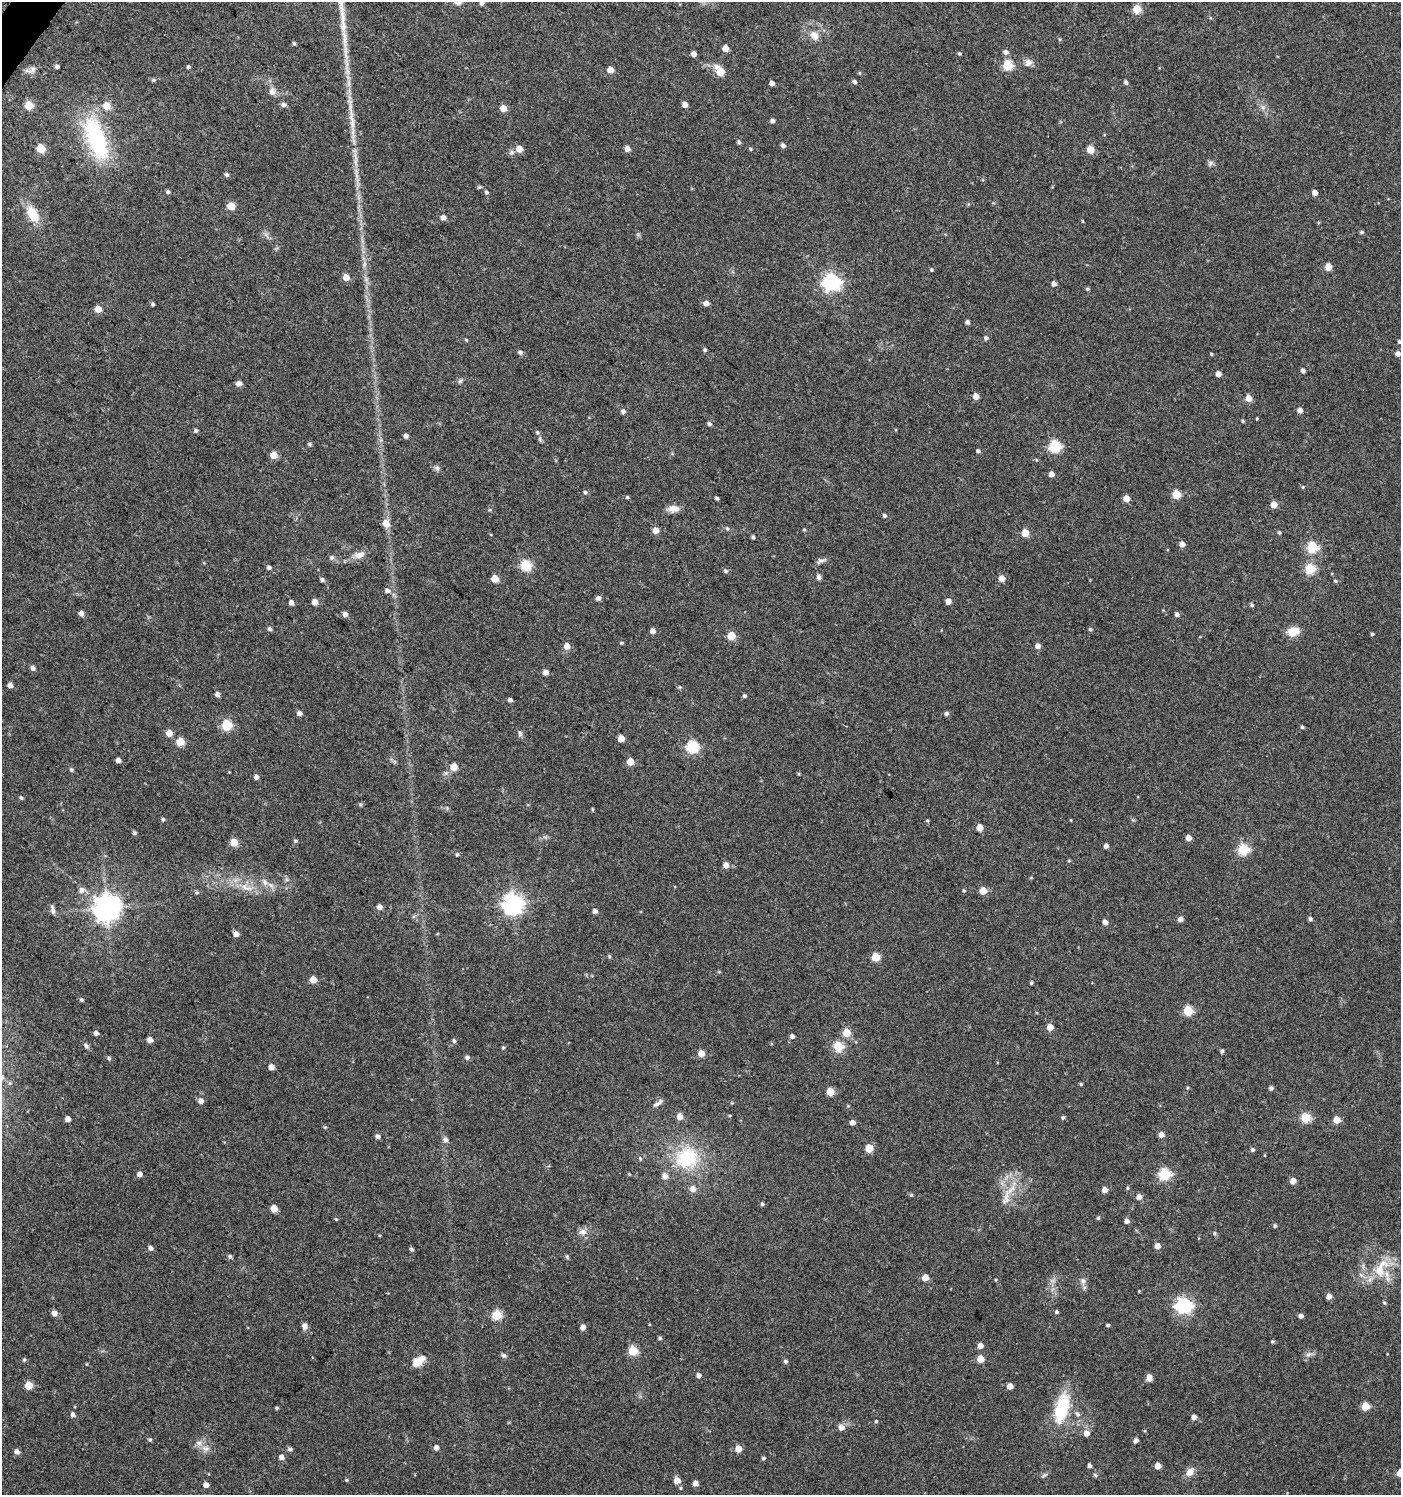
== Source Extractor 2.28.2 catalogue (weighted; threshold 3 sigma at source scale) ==
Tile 11 of 4 x 4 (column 3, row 3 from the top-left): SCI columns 2975-4373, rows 1502-2994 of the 6017 x 5983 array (HDU 1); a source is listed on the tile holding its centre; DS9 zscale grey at full resolution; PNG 1403 x 1497 px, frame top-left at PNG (2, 2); no overlay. Shown black and unused: <1% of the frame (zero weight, under 3 of 4 exposures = <1% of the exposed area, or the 3 px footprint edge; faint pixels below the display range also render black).
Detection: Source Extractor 2.28.2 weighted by HDU 2 'WHT'; one run over the whole footprint, this tile lists its part. Background 0.0237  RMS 0.0039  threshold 0.0177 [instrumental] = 3 sigma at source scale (4.5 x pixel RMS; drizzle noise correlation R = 1.50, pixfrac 1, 0.0396/0.0396 arcsec/px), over >= 5 px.
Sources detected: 305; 2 inside a brighter listed object's ellipse — not listed separately; the other 303 listed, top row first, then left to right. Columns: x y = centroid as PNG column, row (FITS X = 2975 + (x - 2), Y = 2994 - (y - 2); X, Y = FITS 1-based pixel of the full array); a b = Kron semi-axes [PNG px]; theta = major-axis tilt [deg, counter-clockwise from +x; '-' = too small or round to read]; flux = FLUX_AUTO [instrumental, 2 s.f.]
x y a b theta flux
482 3 5 5 - 0.98
1137 9 5 5 - 11
814 36 12 9 -51 3.2
1060 39 5 3 - 0.35
294 43 5 4 - 0.59
726 48 5 5 - 4.9
1005 52 7 6 - 1.4
959 53 5 4 - 0.55
694 54 4 4 - 2
1028 63 10 9 - 2
1008 65 5 5 - 25
57 66 5 4 - 1
188 67 4 3 - 1.6
33 69 10 8 62 1.9
610 70 5 5 - 5
720 71 7 5 -55 9.9
860 73 5 3 - 0.36
153 80 6 4 19 0.57
854 82 5 5 - 1
1126 82 5 4 - 0.97
772 83 4 4 - 1.6
272 91 11 8 87 2.2
685 104 5 4 - 2.6
29 105 5 5 - 12
284 105 7 5 -1 1.3
107 106 5 5 - 7
503 108 5 5 - 4.7
1263 108 7 6 - 1.2
773 121 5 5 - 1.1
96 139 48 19 -71 47
739 142 6 4 -71 0.77
783 145 5 5 - 1.3
41 148 5 5 - 13
519 149 5 5 - 4.6
627 149 5 5 - 2.4
750 149 5 4 - 0.44
1090 150 5 5 - 7.8
511 152 7 7 - 1.1
1210 163 7 7 - 1.1
227 175 6 5 - 0.81
168 192 5 4 - 0.79
486 192 5 4 - 0.68
1315 193 4 4 - 2.7
231 206 5 5 - 10
33 214 20 11 -59 8.7
443 217 5 5 - 2
1082 221 4 3 - 0.31
1362 232 5 4 - 0.65
1328 267 5 5 - 5.7
931 270 5 4 - 0.44
346 277 5 5 - 5
832 282 7 7 - 130
1054 284 5 4 - 1.8
1087 289 5 4 - 0.62
706 303 5 5 - 2.3
153 304 4 4 - 0.62
98 309 5 5 - 4.9
967 322 4 4 - 1.2
986 338 5 5 - 0.94
466 340 5 4 - 0.41
1399 341 4 3 - 0.57
705 350 5 4 - 0.65
520 352 6 5 - 1
1211 354 4 3 - 0.46
1398 354 5 5 - 1.9
1303 370 4 4 - 1.3
1218 374 4 4 - 2.9
460 381 6 6 - 0.82
239 383 6 5 - 2.1
976 396 5 4 - 3.5
1249 398 5 5 - 4.3
1300 410 5 5 - 2
623 411 6 5 - 1.3
1243 421 4 4 - 0.49
709 424 5 4 - 0.94
196 430 5 5 - 0.78
537 432 6 5 - 0.68
406 436 4 4 - 1.7
540 439 8 4 -64 0.66
310 444 5 5 - 0.66
1055 446 6 6 - 41
978 451 4 4 - 0.79
274 455 5 5 - 6.4
437 468 7 6 - 1.2
1052 474 5 4 - 2.3
1303 487 5 4 - 0.43
585 492 5 5 - 0.7
1177 494 5 5 - 13
627 497 5 4 - 0.53
717 498 4 3 - 0.7
1126 498 5 5 - 5.1
1274 505 5 5 - 5.2
673 509 14 9 1 2.9
885 515 5 5 - 0.79
386 523 8 6 -51 4.1
727 528 6 5 - 0.59
656 530 5 5 - 4.3
804 530 5 3 - 0.41
1279 532 5 4 - 0.65
1025 533 5 5 - 9
753 537 4 4 - 0.67
1182 544 5 4 - 2.6
1312 547 5 5 - 32
359 555 14 8 19 3.2
332 558 6 6 - 0.9
821 561 12 6 13 1.3
526 565 5 5 - 29
269 567 6 5 - 0.98
1310 569 5 5 - 24
725 571 6 5 - 0.77
819 577 7 5 -64 1.1
1002 578 5 5 - 3.4
495 579 5 5 - 7.5
322 580 5 4 - 0.91
1336 581 5 4 - 0.49
388 591 8 6 -11 1.6
598 598 5 4 - 1.4
948 601 4 4 - 3
315 602 5 4 - 3.5
291 603 4 4 - 2.1
1252 605 5 4 - 0.63
81 613 5 5 - 1.9
345 614 6 5 - 1.5
1177 614 5 5 - 1.2
269 629 5 5 - 0.92
1090 629 5 5 - 0.59
653 631 5 5 - 2
1293 631 11 8 17 6.8
1372 634 4 4 - 0.5
731 636 5 5 - 11
622 643 4 4 - 0.43
567 646 5 5 - 3.8
1038 646 5 5 - 2.1
33 668 5 5 - 1.4
545 672 4 4 - 2.7
10 685 5 4 - 2.1
680 687 5 5 - 0.46
217 694 5 4 - 1.5
744 696 5 4 - 0.71
510 700 4 4 - 1
299 713 5 4 - 1.9
946 713 5 5 - 1
227 725 5 5 - 26
1302 727 4 4 - 0.69
169 733 5 5 - 4.5
520 733 8 5 -80 0.96
621 738 5 5 - 5.2
180 742 5 5 - 12
692 747 6 6 - 43
118 760 4 4 - 1.6
394 761 7 4 -19 0.71
630 762 5 5 - 6.2
454 767 5 5 - 6.3
71 770 5 5 - 0.69
256 777 4 4 - 1.7
21 798 5 4 - 0.62
360 804 6 5 - 0.63
593 809 5 3 - 0.41
163 819 5 4 - 0.64
927 820 5 3 - 0.39
980 828 5 5 - 5.4
134 833 4 4 - 0.76
1188 838 5 4 - 3.3
296 841 5 4 - 0.6
234 842 5 5 - 8.7
1106 846 4 4 - 1.5
1243 849 6 5 - 34
457 854 5 4 - 0.66
1069 861 5 3 - 0.36
726 865 5 5 - 2.8
265 882 11 6 -76 1.6
247 888 22 6 -13 4.3
81 890 9 8 - 1.8
964 891 5 3 - 0.38
983 891 5 5 - 7.5
197 892 5 4 - 0.57
513 904 7 7 - 230
380 907 5 5 - 2.5
107 908 8 8 - 470
53 909 12 5 -78 1.4
595 911 5 4 - 1.5
1180 919 5 4 - 2.1
1310 919 5 5 - 0.91
1105 922 5 4 - 1.9
236 934 5 5 - 2.3
609 956 5 4 - 0.54
875 957 5 5 - 13
313 980 5 5 - 6.2
1031 983 4 3 - 0.54
82 1000 5 4 - 0.65
1188 1010 5 5 - 22
1050 1027 5 5 - 5.3
96 1033 5 5 - 1.5
846 1033 5 5 - 9.2
792 1036 5 5 - 1.2
150 1040 4 4 - 2.6
454 1041 6 4 -44 0.76
86 1046 9 5 -50 1.2
838 1046 5 5 - 21
503 1048 4 4 - 0.43
1222 1051 4 4 - 0.85
701 1053 5 5 - 5.5
467 1057 6 5 - 1.1
109 1058 5 5 - 0.69
271 1067 4 4 - 2.8
1081 1084 5 4 - 0.45
1188 1088 5 4 - 0.43
1271 1088 5 4 - 1
830 1092 5 5 - 9.2
201 1101 5 5 - 2.2
658 1103 16 5 35 1.4
680 1117 6 5 - 3
1063 1117 5 4 - 0.73
1305 1118 5 5 - 18
68 1119 4 4 - 2.4
1337 1120 5 5 - 6.4
852 1122 5 4 - 2.2
325 1127 4 4 - 0.38
1161 1135 5 5 - 2.2
378 1136 6 5 - 1.1
445 1140 6 6 - 1.5
869 1148 5 5 - 10
1252 1150 5 5 - 0.81
687 1158 29 26 14 26
139 1174 5 4 - 2.4
629 1174 4 3 - 0.36
1164 1174 6 6 - 37
665 1176 6 5 - 2.9
1293 1181 5 5 - 3.6
1127 1188 4 4 - 0.5
693 1189 6 6 - 3.2
1105 1190 4 4 - 3
911 1195 5 4 - 0.5
1139 1197 5 5 - 2.5
1006 1198 28 9 80 6.5
762 1204 4 4 - 0.71
274 1208 5 5 - 6.6
1098 1218 4 4 - 0.5
336 1219 4 4 - 0.43
1127 1221 5 4 - 1.8
1275 1226 4 4 - 0.76
583 1232 11 9 -7 2.2
1214 1233 6 4 90 0.6
1157 1246 5 4 - 3.2
151 1248 6 5 - 1.2
411 1249 5 4 - 0.81
230 1256 5 5 - 0.82
567 1256 7 3 -90 0.5
1381 1268 35 17 58 13
925 1277 5 5 - 4.6
995 1280 4 3 - 0.36
1083 1281 9 7 -79 1.6
1329 1296 5 4 - 2.5
1384 1303 5 4 - 0.55
1184 1305 7 6 - 100
1056 1312 4 4 - 0.71
55 1313 5 5 - 2.4
497 1315 5 5 - 22
1301 1316 4 4 - 1.6
1108 1325 4 3 - 0.58
305 1326 7 6 - 1.6
583 1327 4 4 - 2.6
660 1338 5 4 - 0.62
1272 1341 5 4 - 0.51
980 1346 5 5 - 2.8
633 1351 5 5 - 18
1309 1354 11 5 18 1.4
504 1355 7 6 - 1
980 1359 5 5 - 7
24 1360 5 5 - 0.59
786 1361 5 5 - 0.86
416 1363 13 11 -86 3.3
699 1375 5 5 - 1.5
1149 1378 8 6 -86 1.9
28 1385 5 5 - 10
1010 1386 5 4 - 3.5
1365 1406 5 5 - 13
277 1408 4 3 - 0.52
1062 1408 43 19 75 20
73 1415 5 5 - 1.4
1194 1417 5 4 - 1.9
876 1421 4 3 - 0.49
841 1427 6 6 - 2.8
1086 1433 6 6 - 2.9
150 1440 5 4 - 0.6
1136 1441 5 4 - 1.6
206 1448 11 8 -17 2.4
436 1448 4 4 - 1.9
290 1449 6 5 - 0.73
738 1449 5 5 - 5
17 1452 6 5 - 1.7
281 1457 5 5 - 2
763 1458 4 4 - 0.74
1089 1466 4 4 - 1.1
1158 1466 5 5 - 4.1
1190 1472 11 8 52 3.1
1400 1473 5 5 - 10
1044 1475 10 4 26 0.85
1095 1475 6 4 -46 0.58
346 1480 4 4 - 0.41
677 1480 5 5 - 4.3
695 1483 4 4 - 2.7
206 1485 5 4 - 2.4
Overlapping masked pixels (flux is a lower limit): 1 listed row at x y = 236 934
Isophote crosses this tile's border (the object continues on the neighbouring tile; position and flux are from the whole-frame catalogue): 3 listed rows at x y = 482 3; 1399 341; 1400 1473